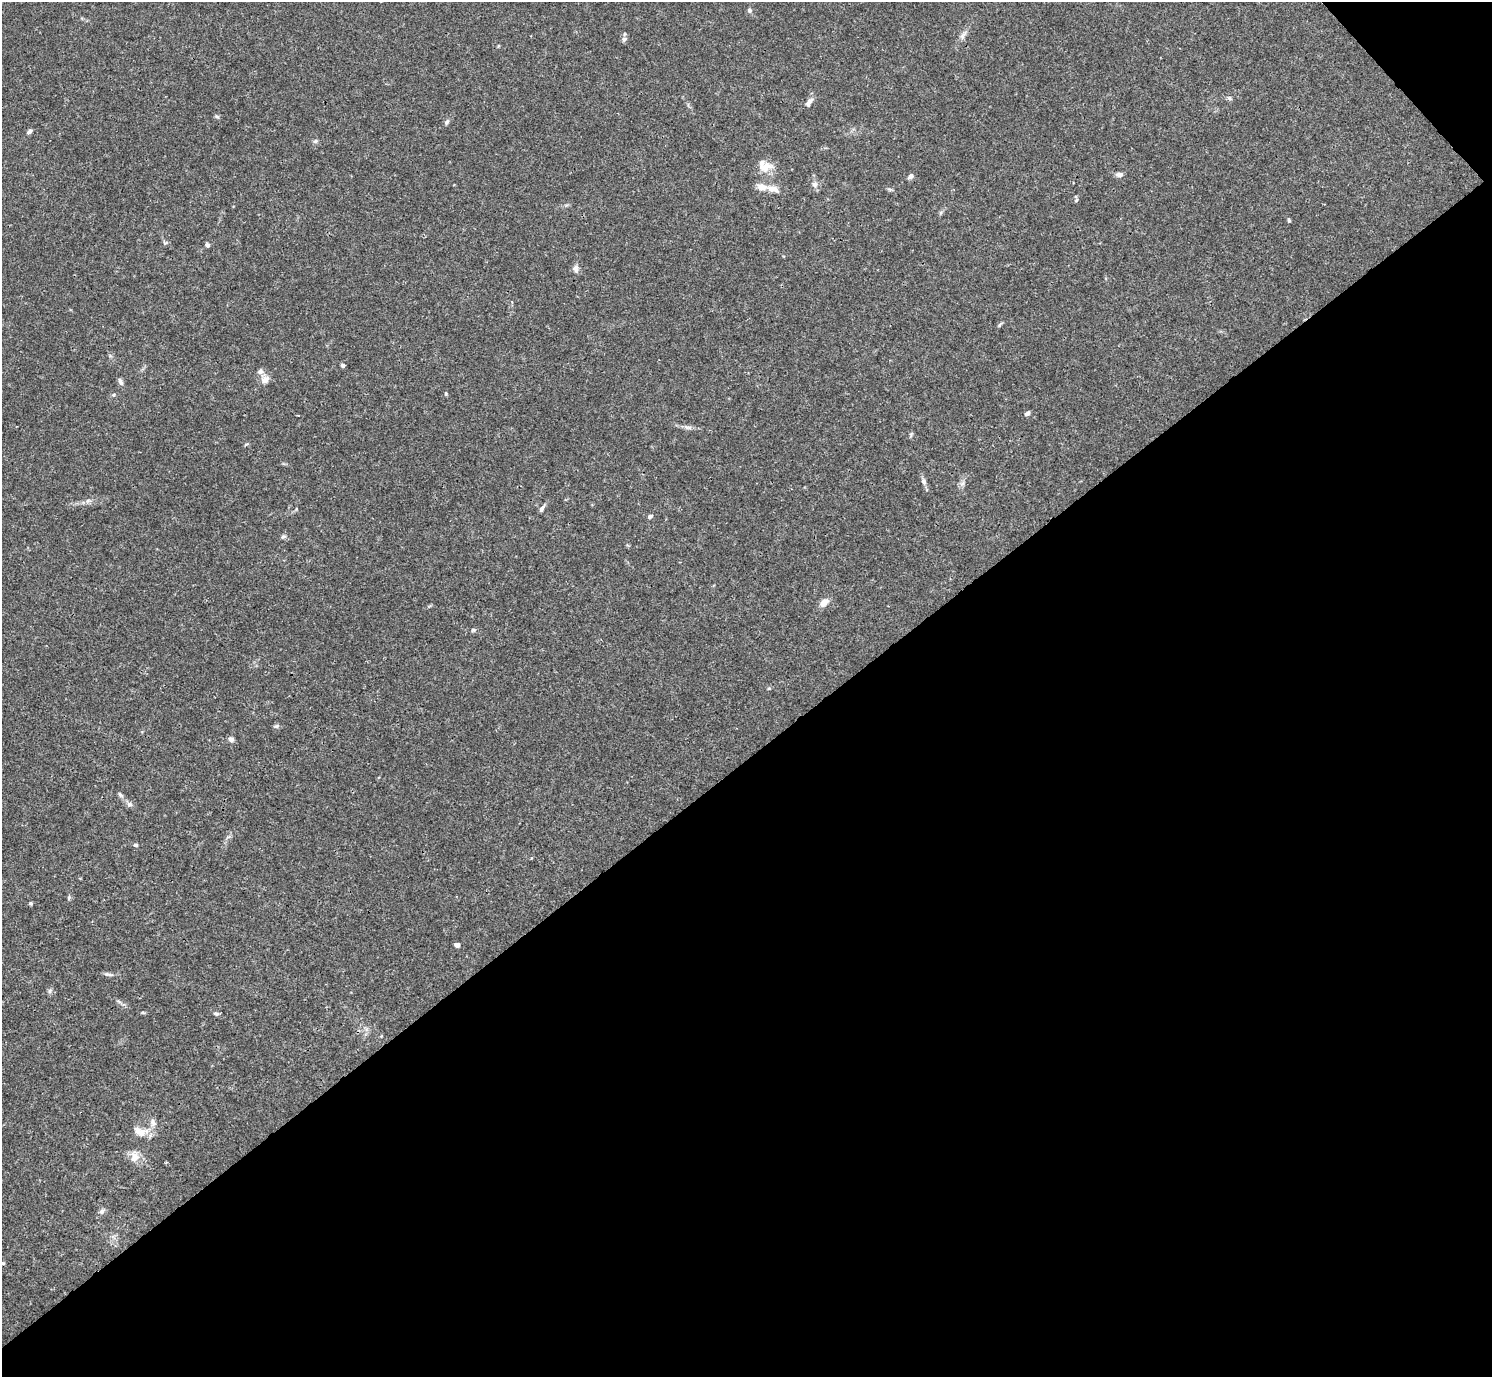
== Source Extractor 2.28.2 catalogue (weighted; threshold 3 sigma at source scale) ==
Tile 12 of 4 x 4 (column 4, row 3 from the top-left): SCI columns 4469-5958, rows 1535-2909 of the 5962 x 5959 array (HDU 1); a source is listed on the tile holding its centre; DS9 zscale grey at full resolution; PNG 1494 x 1379 px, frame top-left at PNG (2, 2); no overlay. Shown black and unused: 46% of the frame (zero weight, under 3 of 4 exposures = <1% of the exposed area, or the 3 px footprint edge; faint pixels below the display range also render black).
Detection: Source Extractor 2.28.2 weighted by HDU 2 'WHT'; one run over the whole footprint, this tile lists its part. Background 0.0164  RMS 0.0022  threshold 0.00968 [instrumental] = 3 sigma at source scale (4.5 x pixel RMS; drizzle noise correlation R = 1.50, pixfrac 1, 0.05/0.05 arcsec/px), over >= 5 px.
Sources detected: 49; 2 inside a brighter listed object's ellipse — not listed separately; the other 47 listed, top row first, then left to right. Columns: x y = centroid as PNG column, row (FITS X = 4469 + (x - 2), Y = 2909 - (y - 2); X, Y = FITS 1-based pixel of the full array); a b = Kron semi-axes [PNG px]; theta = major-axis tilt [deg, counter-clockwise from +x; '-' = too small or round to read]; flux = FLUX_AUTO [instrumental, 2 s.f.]
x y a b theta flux
749 10 6 5 - 0.46
963 36 14 4 68 0.79
624 39 7 6 - 0.48
1230 98 6 4 -71 0.32
809 102 14 6 58 0.89
217 116 6 4 -29 0.32
447 122 7 5 63 0.49
29 131 6 4 45 0.6
315 141 6 5 - 0.43
764 166 20 11 12 2.5
1119 175 10 6 -1 0.71
911 176 7 5 45 0.68
814 184 8 7 - 0.71
773 189 17 8 -15 1.7
1076 200 5 4 - 0.26
1289 220 5 4 - 0.26
207 245 6 5 - 0.44
576 269 12 6 -80 0.76
343 365 5 4 - 0.42
260 372 8 7 - 0.76
265 380 11 8 36 1.5
120 381 11 5 -67 0.62
446 394 5 4 - 0.23
114 395 5 3 - 0.22
1027 413 7 5 40 0.55
687 427 9 5 -20 0.58
924 482 9 6 -64 0.65
542 509 8 5 64 0.62
650 516 6 5 - 0.43
283 536 8 4 9 0.37
824 603 11 7 43 1.5
276 726 6 4 0 0.35
231 739 7 6 - 0.63
120 794 8 5 -62 0.45
129 804 7 7 - 0.61
136 845 5 4 - 0.33
69 898 7 4 72 0.31
31 903 5 4 - 0.33
457 945 5 5 - 0.7
107 974 9 3 4 0.46
50 991 7 4 89 0.39
216 1013 7 5 -10 0.45
153 1122 12 7 -80 1.1
140 1132 19 10 -32 2.1
134 1157 14 11 86 1.9
102 1211 8 7 - 0.59
3 1263 5 3 - 0.18